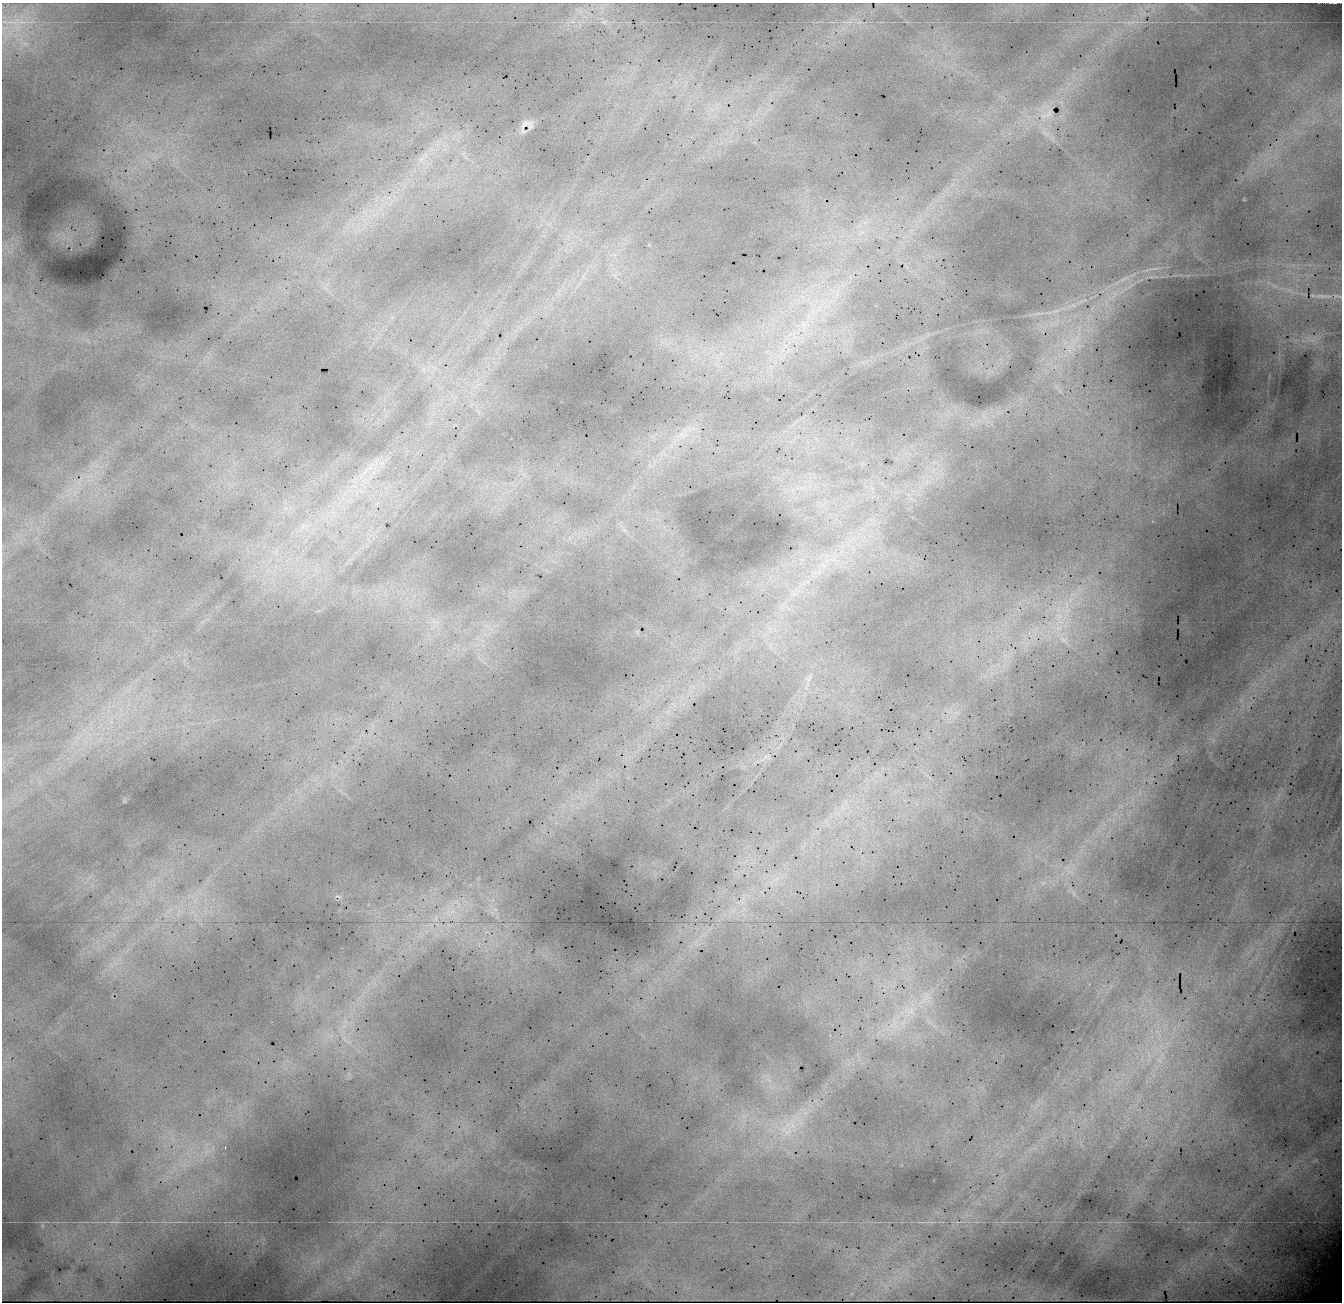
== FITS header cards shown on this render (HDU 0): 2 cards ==
NAXIS1  =                 1340 / Number of columns
NAXIS2  =                 1300 / Number of rows

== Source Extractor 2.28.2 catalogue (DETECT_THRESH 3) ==
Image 1340 x 1300 px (HDU 0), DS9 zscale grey, 1 PNG px = 1 image px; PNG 1344 x 1304 px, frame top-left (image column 1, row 1300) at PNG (2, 3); no overlay
Background 19700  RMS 150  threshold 463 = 3 sigma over >= 5 px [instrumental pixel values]
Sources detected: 43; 1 with non-positive FLUX_AUTO (blend fragments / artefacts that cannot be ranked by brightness) is not listed; the other 42 listed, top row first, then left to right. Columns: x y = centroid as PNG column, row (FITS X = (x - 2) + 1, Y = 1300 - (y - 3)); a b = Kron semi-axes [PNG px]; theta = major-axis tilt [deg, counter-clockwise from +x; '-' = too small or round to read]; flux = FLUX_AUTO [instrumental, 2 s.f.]
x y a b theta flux
1333 3 7 2 -2 15000
849 22 13 3 -5 43000
816 43 2 2 - 36000
527 125 14 9 39 85000
1045 133 16 5 -42 72000
463 153 7 6 - 38000
421 159 20 9 43 170000
862 232 6 6 - 34000
6 246 12 10 -39 92000
71 249 2 2 - 18000
1154 269 18 4 7 52000
1125 278 17 4 29 59000
1322 296 19 4 -5 42000
1084 300 8 3 44 24000
1073 305 9 5 -24 45000
817 310 13 6 36 99000
1056 311 13 6 12 70000
1038 313 22 3 8 54000
803 325 17 9 90 160000
1076 339 17 6 27 100000
682 435 12 8 28 92000
367 469 7 4 19 33000
303 526 11 5 36 59000
1066 604 15 6 -85 110000
1059 616 18 12 87 250000
436 622 10 5 -30 46000
1058 628 21 12 11 280000
1064 640 21 11 -42 190000
808 679 13 9 61 75000
78 737 13 5 19 67000
777 879 9 3 45 37000
338 896 10 4 -17 22000
453 911 8 6 -45 59000
926 995 8 5 71 42000
910 1011 21 13 -26 230000
345 1022 7 5 45 44000
830 1035 3 2 - 94000
346 1041 9 5 -51 45000
787 1130 41 21 62 550000
225 1147 3 2 - 86000
353 1272 10 5 82 47000
1031 1298 3 2 - 8100
At the frame edge (FLAGS 8, measured only in part): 1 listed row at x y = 1333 3
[1 non-positive-flux detection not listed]